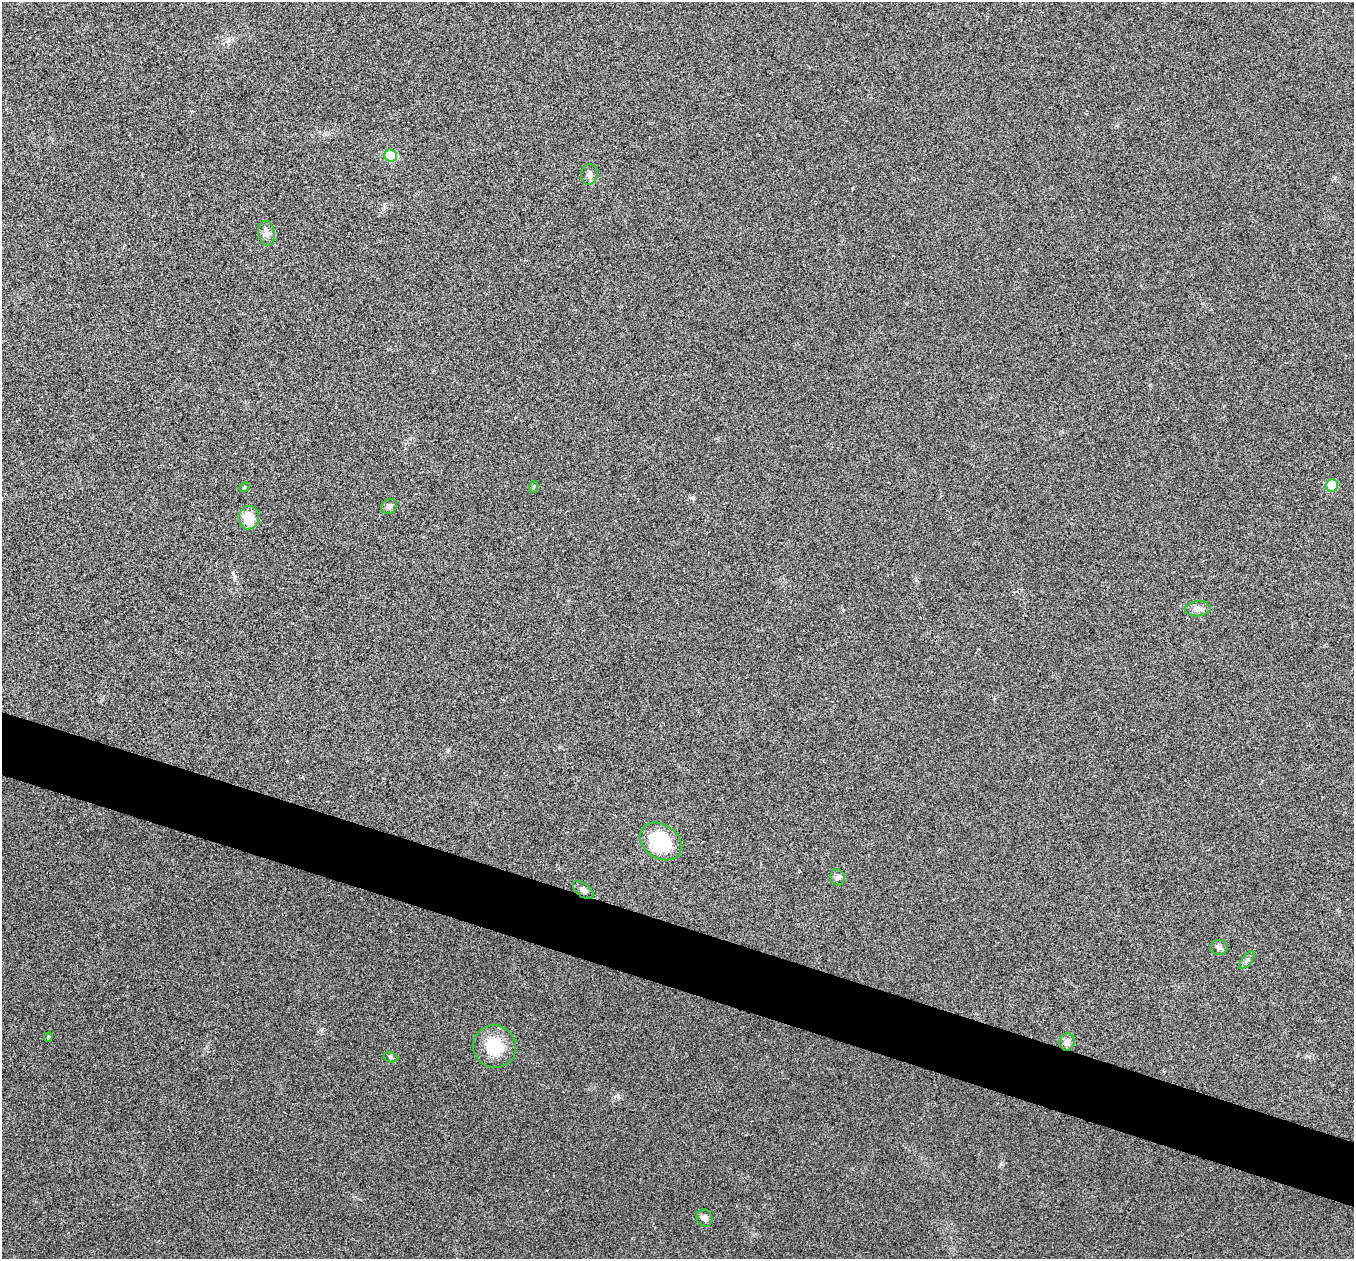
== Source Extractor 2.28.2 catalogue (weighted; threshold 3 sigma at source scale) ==
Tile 6 of 4 x 4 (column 2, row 2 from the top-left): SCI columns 1355-2706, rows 2651-3907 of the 5417 x 5431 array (HDU 1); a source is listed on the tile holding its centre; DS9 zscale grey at full resolution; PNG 1356 x 1261 px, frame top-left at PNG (2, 2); each listed source drawn as its Kron ellipse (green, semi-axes under 4 px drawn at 4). Shown black and unused: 5% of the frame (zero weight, under 3 of 4 exposures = <1% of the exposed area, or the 3 px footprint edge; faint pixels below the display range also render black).
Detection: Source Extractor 2.28.2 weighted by HDU 2 'WHT'; one run over the whole footprint, this tile lists its part. Background 0.0223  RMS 0.0052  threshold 0.0234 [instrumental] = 3 sigma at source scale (4.5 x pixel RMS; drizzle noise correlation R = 1.50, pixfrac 1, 0.05/0.05 arcsec/px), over >= 5 px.
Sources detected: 19; all 19 listed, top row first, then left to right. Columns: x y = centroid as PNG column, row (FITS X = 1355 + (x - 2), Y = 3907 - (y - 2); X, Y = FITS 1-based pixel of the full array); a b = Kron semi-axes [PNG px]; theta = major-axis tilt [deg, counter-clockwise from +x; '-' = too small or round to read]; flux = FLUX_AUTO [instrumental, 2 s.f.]
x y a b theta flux
391 155 6 6 - 20
589 174 10 8 84 2.3
267 233 12 8 -82 2.9
1332 485 6 6 - 12
245 487 5 4 - 0.68
533 487 6 3 71 0.58
389 506 8 7 - 1.9
249 518 12 10 86 11
1198 609 13 7 5 2.7
661 841 22 17 -34 30
838 877 8 7 - 1.8
583 890 12 6 -38 2.2
1219 947 8 7 - 1.7
1247 960 10 4 53 1.5
48 1037 4 3 - 0.6
1067 1042 9 7 80 3.1
495 1047 21 21 - 18
390 1057 7 5 -18 1.1
704 1218 8 7 - 2.4
Overlapping masked pixels (flux is a lower limit): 1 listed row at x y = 583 890
Unlisted compact peaks at least as high as the median listed source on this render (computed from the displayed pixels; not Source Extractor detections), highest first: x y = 618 1096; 1001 1164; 448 750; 321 1030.